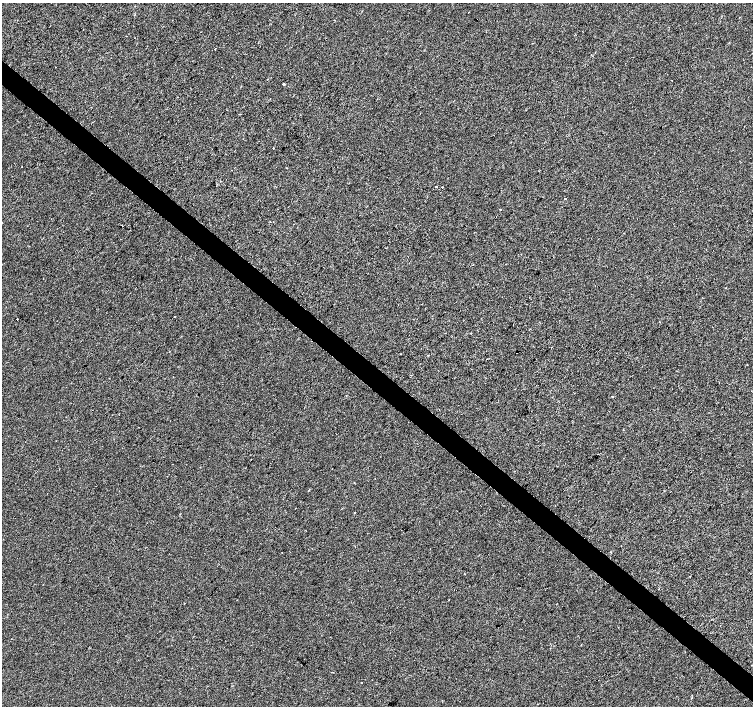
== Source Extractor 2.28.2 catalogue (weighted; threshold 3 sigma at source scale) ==
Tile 6 of 4 x 4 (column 2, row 2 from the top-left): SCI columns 1503-3004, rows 2982-4388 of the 6014 x 6028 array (HDU 1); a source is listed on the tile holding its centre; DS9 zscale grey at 2 x 2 block average (1 PNG px = mean of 2 x 2 image px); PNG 755 x 708 px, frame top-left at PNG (2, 3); no overlay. Shown black and unused: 4% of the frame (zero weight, under 2 of 3 exposures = <1% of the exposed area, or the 3 px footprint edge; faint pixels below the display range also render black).
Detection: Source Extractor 2.28.2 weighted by HDU 2 'WHT'; one run over the whole footprint, this tile lists its part. Background -4.46e-04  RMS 0.0042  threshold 0.0187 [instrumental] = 3 sigma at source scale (4.5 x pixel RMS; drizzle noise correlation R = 1.50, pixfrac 1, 0.0396/0.0396 arcsec/px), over >= 5 px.
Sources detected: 23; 5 cosmic-ray / hot-pixel residue — not listed; the other 18 listed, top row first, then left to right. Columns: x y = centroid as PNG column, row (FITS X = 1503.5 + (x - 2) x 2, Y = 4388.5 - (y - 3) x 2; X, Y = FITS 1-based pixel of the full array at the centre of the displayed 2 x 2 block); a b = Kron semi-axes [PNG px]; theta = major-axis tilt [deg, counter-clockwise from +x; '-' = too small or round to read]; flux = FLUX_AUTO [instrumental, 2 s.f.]
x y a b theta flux
469 12 2 2 - 0.43
532 43 2 2 - 0.4
215 49 2 2 - 0.47
284 84 2 2 - 5
273 148 2 2 - 0.94
22 166 2 2 - 0.43
436 186 2 2 - 0.66
565 199 2 2 - 13
500 209 2 2 - 1.1
726 288 2 2 - 2.4
174 316 2 2 - 0.43
17 319 2 2 - 1.8
109 378 2 2 - 0.69
612 396 2 2 - 3.6
355 512 2 2 - 0.85
689 576 2 2 - 0.96
659 589 2 2 - 0.46
361 683 2 2 - 0.93
Diffuse or blended objects may show on this block-average render without a row.